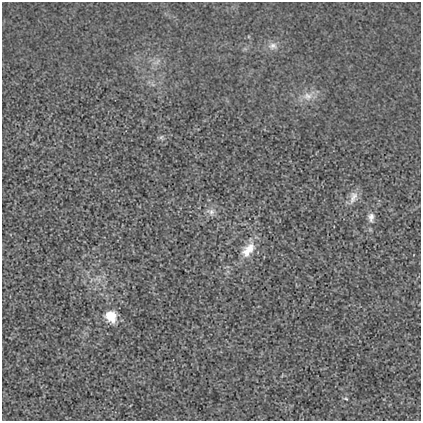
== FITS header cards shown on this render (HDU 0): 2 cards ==
NAXIS1  =                  419
NAXIS2  =                  419

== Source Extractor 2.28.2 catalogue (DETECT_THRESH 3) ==
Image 419 x 419 px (HDU 0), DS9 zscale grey, 1 PNG px = 1 image px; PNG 423 x 423 px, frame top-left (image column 1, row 419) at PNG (2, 2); no overlay
Background 0.00225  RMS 0.017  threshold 0.0499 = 3 sigma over >= 5 px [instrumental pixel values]
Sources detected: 10; all 10 listed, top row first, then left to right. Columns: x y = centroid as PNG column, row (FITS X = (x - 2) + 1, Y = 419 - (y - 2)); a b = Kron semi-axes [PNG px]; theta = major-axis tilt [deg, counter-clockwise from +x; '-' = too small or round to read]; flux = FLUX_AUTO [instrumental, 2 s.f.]
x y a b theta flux
273 46 14 10 6 8.2
157 61 10 4 59 3.6
308 96 16 11 12 13
161 137 7 6 - 2.2
353 197 18 10 71 9.5
211 212 12 8 -21 6.1
371 217 13 8 -87 7.1
248 250 23 12 51 20
111 316 12 10 -53 22
346 398 6 3 -10 1.2